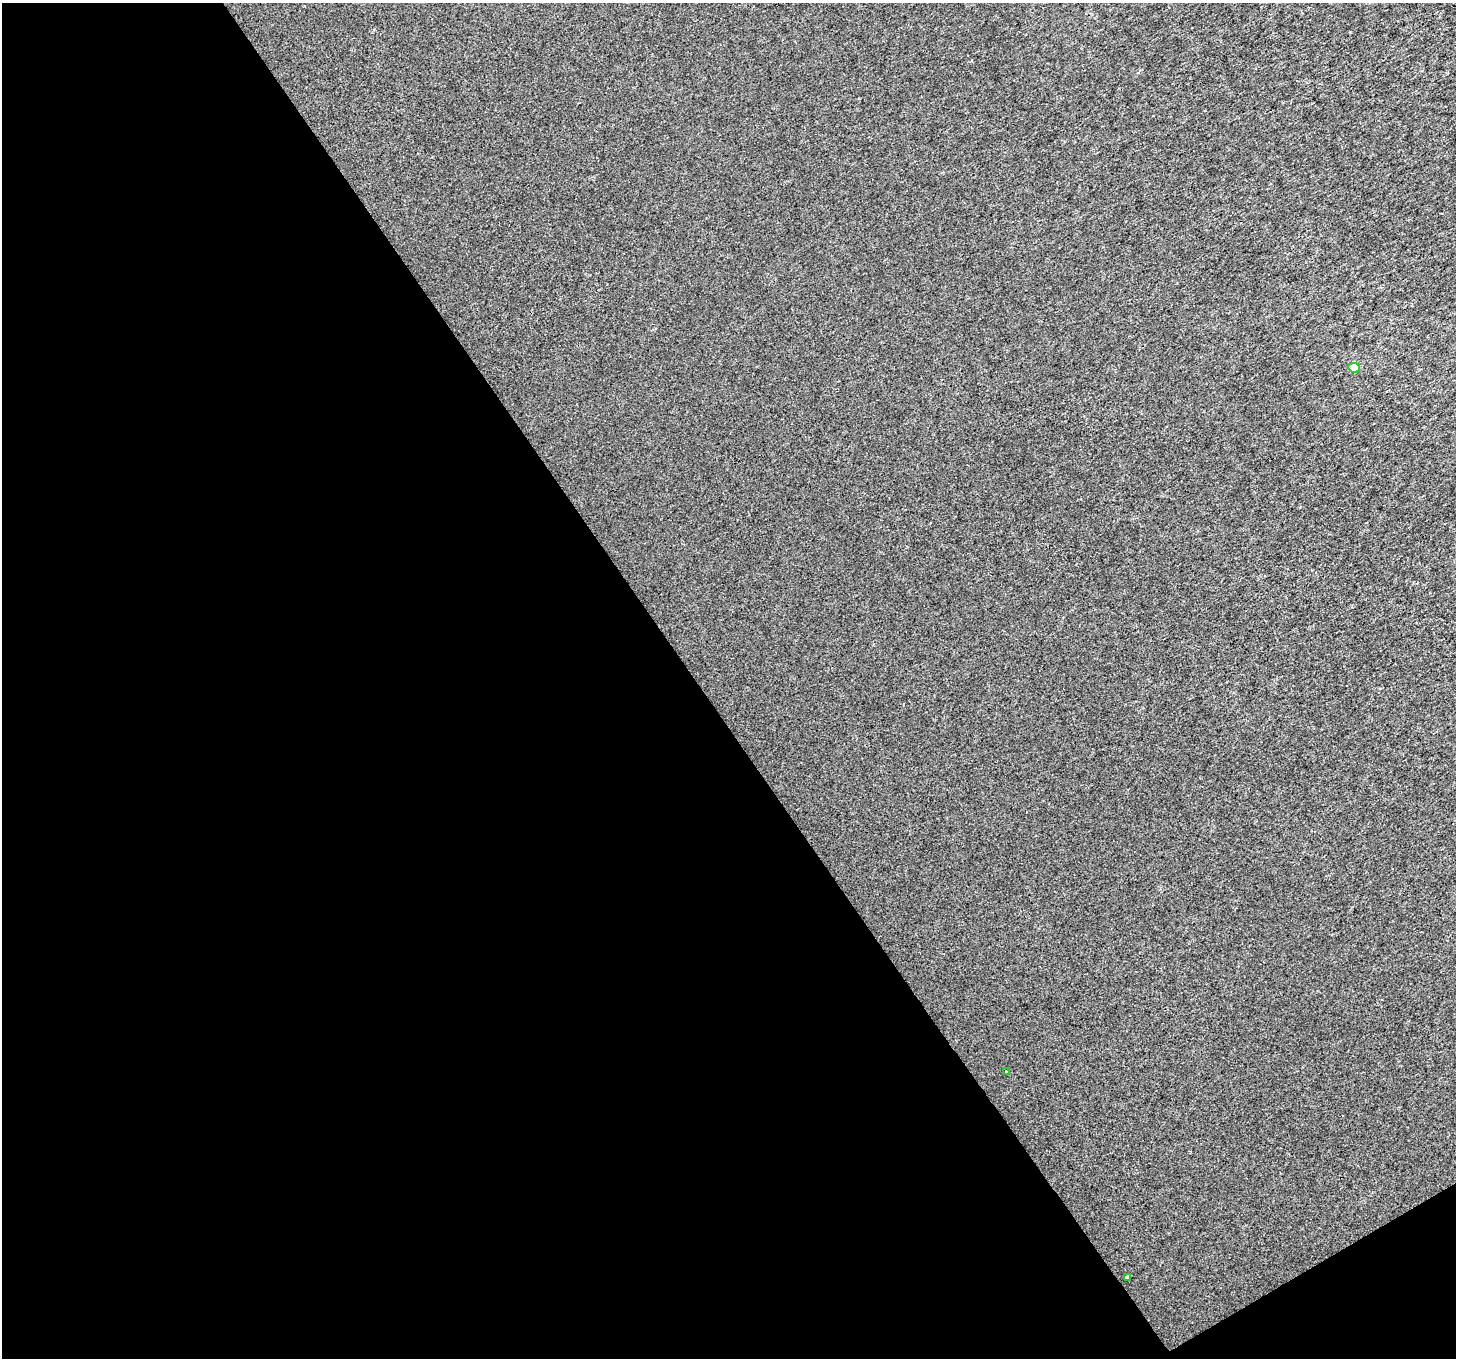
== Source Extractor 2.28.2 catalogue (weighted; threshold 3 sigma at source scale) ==
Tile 3 of 2 x 2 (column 1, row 2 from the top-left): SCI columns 1-1454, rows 89-1444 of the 2912 x 2870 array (HDU 1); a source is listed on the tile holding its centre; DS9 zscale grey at full resolution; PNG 1458 x 1360 px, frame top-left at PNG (2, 3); each listed source drawn as its Kron ellipse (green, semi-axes under 4 px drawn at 4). Shown black and unused: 49% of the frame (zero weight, under 3 of 4 exposures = <1% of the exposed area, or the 3 px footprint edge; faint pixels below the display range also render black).
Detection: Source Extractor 2.28.2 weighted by HDU 2 'WHT'; one run over the whole footprint, this tile lists its part. Background 9.86e-04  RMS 0.0049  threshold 0.0219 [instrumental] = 3 sigma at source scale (4.5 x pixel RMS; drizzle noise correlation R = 1.50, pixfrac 1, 0.0396/0.0396 arcsec/px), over >= 5 px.
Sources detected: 3; all 3 listed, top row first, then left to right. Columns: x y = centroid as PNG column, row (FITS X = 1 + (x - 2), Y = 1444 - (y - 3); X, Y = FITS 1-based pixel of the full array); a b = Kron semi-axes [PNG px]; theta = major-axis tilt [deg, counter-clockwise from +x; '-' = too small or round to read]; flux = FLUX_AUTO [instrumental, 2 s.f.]
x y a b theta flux
1354 368 6 5 - 5.8
1007 1072 3 3 - 0.53
1127 1278 4 3 - 4.4